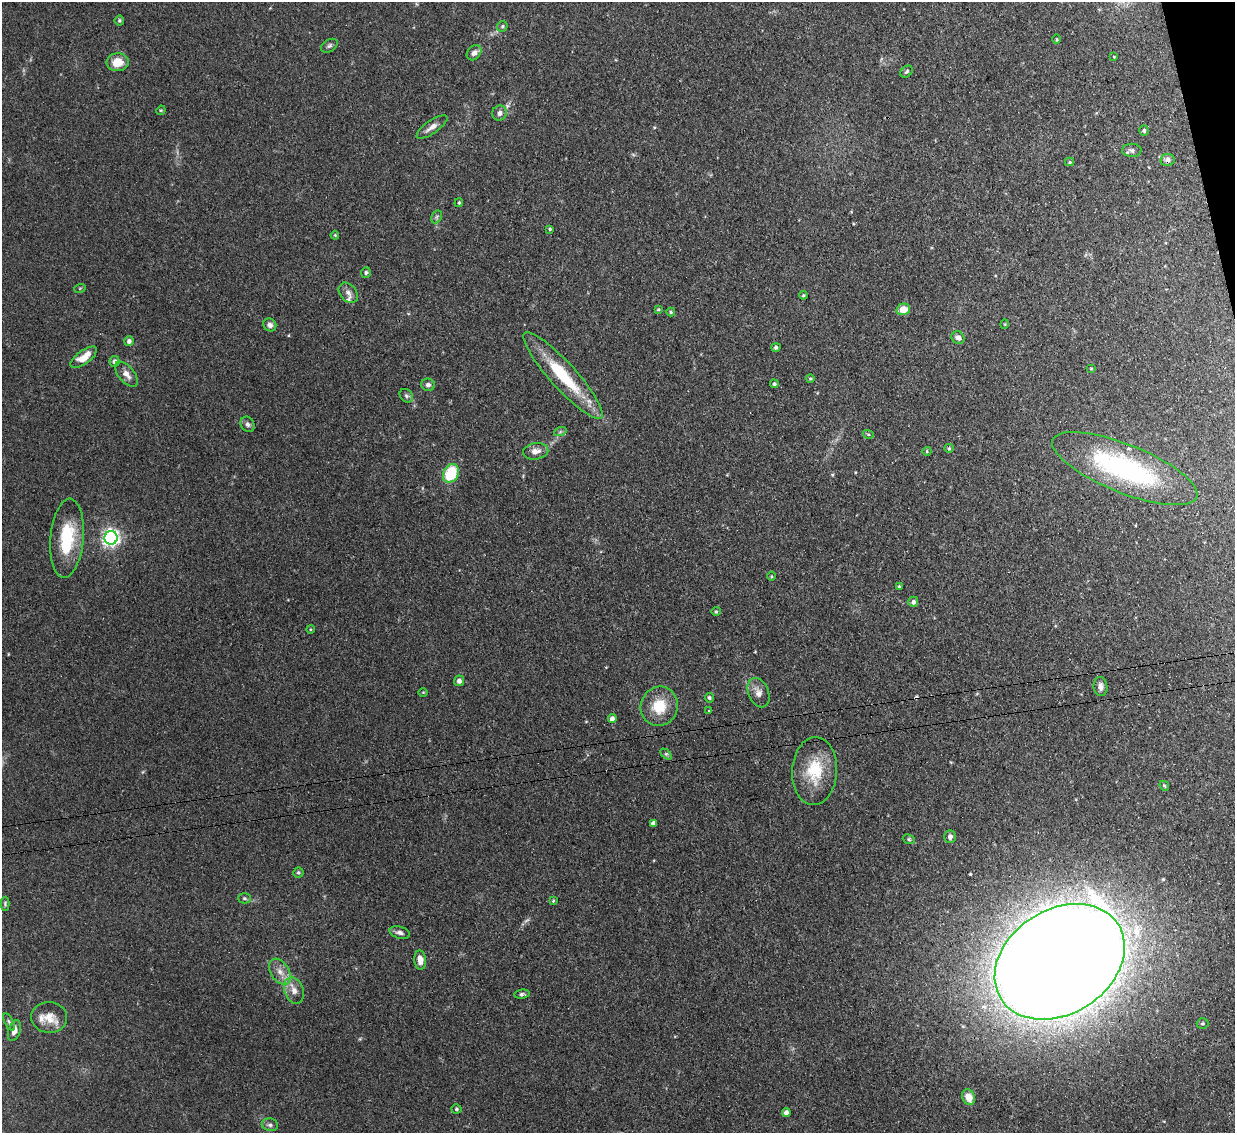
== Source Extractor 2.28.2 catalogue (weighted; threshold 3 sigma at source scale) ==
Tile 10 of 4 x 4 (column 2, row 3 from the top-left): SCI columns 1261-2493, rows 1443-2573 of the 5021 x 5006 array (HDU 1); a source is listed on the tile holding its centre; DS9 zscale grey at full resolution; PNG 1237 x 1135 px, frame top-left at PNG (2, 2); each listed source drawn as its Kron ellipse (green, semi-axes under 4 px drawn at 4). Shown black and unused: <1% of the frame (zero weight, under 3 of 4 exposures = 4% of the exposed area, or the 3 px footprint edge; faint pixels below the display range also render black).
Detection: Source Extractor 2.28.2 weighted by HDU 2 'WHT'; one run over the whole footprint, this tile lists its part. Background 0.0934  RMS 0.0052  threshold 0.0234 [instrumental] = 3 sigma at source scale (4.5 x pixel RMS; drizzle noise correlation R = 1.50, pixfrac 1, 0.05/0.05 arcsec/px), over >= 5 px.
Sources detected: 92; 1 too faint to see at this stretch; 1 cosmic-ray / hot-pixel residue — neither listed nor drawn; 3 inside a brighter listed object's ellipse — not listed separately; the other 87 listed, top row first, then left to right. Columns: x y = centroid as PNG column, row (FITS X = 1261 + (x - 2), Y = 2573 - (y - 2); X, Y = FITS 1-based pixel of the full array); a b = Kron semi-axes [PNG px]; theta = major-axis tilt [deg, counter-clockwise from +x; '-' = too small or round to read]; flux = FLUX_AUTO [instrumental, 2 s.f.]
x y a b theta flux
119 20 5 5 - 0.81
502 26 6 5 - 0.79
1057 39 5 3 - 0.5
329 46 9 6 31 1.3
474 53 8 6 46 2
1114 57 3 2 - 0.38
118 62 11 9 5 7.6
906 72 7 5 46 0.98
161 110 5 4 - 0.55
500 113 7 7 - 2.3
432 127 18 6 35 3.4
1144 131 5 5 - 1.1
1132 150 10 6 -2 1.7
1167 160 7 6 - 1.9
1069 162 4 4 - 0.64
459 203 4 3 - 0.6
437 217 7 5 60 1
550 229 4 3 - 0.67
335 235 4 3 - 0.53
366 273 5 5 - 1
80 288 6 3 19 0.53
348 293 11 8 -49 2.3
803 295 4 3 - 0.57
658 309 3 2 - 0.56
903 309 7 6 - 7.8
671 312 4 4 - 0.67
1005 324 5 3 - 0.45
270 325 7 6 - 1.9
958 338 7 6 - 2.5
129 341 5 5 - 1.9
776 347 4 4 - 1.1
84 357 15 6 36 7.5
114 361 5 5 - 1.5
1091 369 5 3 - 0.42
126 374 15 8 -50 3.7
563 376 57 13 -48 31
810 378 4 3 - 0.67
774 384 4 4 - 1
428 385 7 6 - 1.6
406 396 7 6 - 1.2
248 424 8 6 -59 1.6
560 432 6 4 19 0.89
868 434 5 3 - 0.6
949 448 5 4 - 0.62
536 451 13 8 9 3.8
927 451 4 4 - 0.55
1125 469 77 24 -22 92
451 473 10 7 61 24
67 538 40 16 85 28
111 538 7 6 - 200
771 576 4 3 - 0.53
899 586 4 3 - 0.57
913 602 5 5 - 1.6
716 611 4 4 - 0.61
310 629 4 3 - 0.43
459 681 5 5 - 2
1100 687 9 7 -83 2.5
423 692 5 3 - 0.42
759 693 15 10 -67 4
709 698 5 4 - 1
659 706 20 18 69 15
708 711 3 2 - 0.39
612 719 4 4 - 3.1
666 754 6 4 -44 0.73
815 771 34 22 87 21
1164 786 5 4 - 0.76
653 823 4 4 - 1.7
950 837 6 5 - 2.3
909 839 6 4 -23 0.81
298 872 5 5 - 0.77
244 898 6 5 - 0.96
553 901 4 3 - 0.66
5 904 7 4 90 0.82
400 933 10 6 -15 2
420 960 10 6 -85 4.5
1060 962 70 52 33 2700
280 972 14 9 -57 4.6
294 990 14 9 -70 4
522 994 8 4 5 1.2
49 1017 18 15 -5 7.6
9 1022 9 4 -62 0.99
1202 1024 6 5 - 0.87
14 1031 11 6 72 2.8
969 1097 8 6 -68 5.9
456 1109 5 4 - 0.83
786 1113 4 4 - 2.2
270 1125 8 6 -12 1.5
Overlapping masked pixels (flux is a lower limit): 2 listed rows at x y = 1167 160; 1060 962
Isophote crosses this tile's border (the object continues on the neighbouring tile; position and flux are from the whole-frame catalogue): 1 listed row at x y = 1060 962